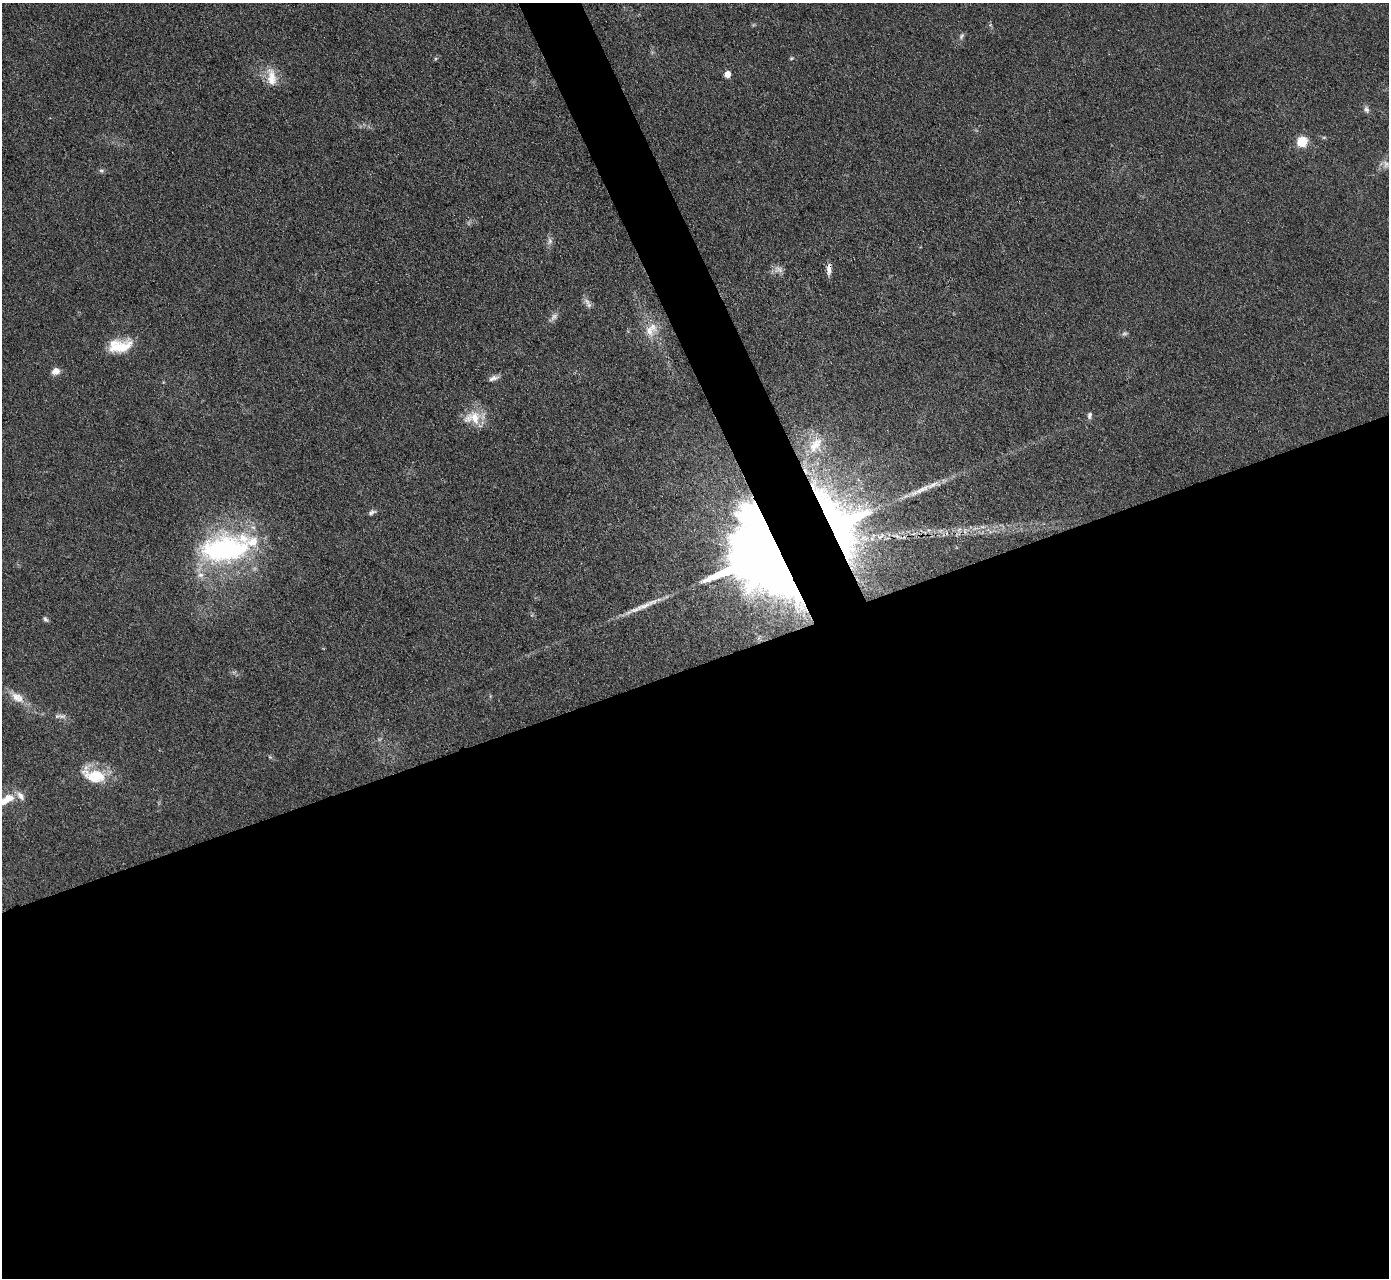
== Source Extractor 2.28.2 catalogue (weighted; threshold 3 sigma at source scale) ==
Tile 15 of 4 x 4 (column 3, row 4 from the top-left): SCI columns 2775-4161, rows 283-1558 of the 5549 x 5534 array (HDU 1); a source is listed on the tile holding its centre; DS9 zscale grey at full resolution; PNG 1391 x 1280 px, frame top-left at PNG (2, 3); no overlay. Shown black and unused: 50% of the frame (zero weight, under 3 of 4 exposures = <1% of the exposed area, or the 3 px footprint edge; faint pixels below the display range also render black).
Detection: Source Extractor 2.28.2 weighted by HDU 2 'WHT'; one run over the whole footprint, this tile lists its part. Background 0.0889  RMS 0.0061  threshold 0.0275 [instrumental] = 3 sigma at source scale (4.5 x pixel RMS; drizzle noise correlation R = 1.50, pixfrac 1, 0.05/0.05 arcsec/px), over >= 5 px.
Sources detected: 42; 2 too faint to see at this stretch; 1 long thin detection or spike segment (spike, bleed or trail) — not listed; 5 inside a brighter listed object's ellipse — not listed separately; the other 34 listed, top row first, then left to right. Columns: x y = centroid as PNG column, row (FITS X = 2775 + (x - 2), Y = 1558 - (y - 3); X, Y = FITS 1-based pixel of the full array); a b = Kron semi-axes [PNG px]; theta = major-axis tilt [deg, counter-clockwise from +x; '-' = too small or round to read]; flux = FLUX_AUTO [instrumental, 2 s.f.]
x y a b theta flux
961 36 10 5 58 1.7
791 58 5 4 - 0.72
727 74 5 5 - 8.8
271 77 27 12 -82 11
1366 109 10 7 -67 2.2
1302 142 6 5 - 43
1386 164 11 9 -62 4.2
101 171 7 6 - 1.4
550 241 11 7 79 2.6
778 269 13 9 -14 3.7
829 269 16 6 88 3.9
587 301 11 6 -44 2.8
554 317 12 7 48 2.8
649 331 18 13 -60 9.5
1124 334 7 7 - 1.4
119 346 29 15 5 18
56 371 8 7 - 5.3
493 378 13 6 17 2.7
1089 415 9 6 78 2
472 418 27 18 7 14
815 445 28 17 59 18
922 489 46 7 23 12
372 512 11 5 26 1.8
840 522 75 43 -61 230
965 531 7 4 -72 1.3
897 536 6 4 -71 1.2
225 549 65 36 9 120
765 555 58 45 -51 1500
45 619 8 5 -48 1.4
17 697 24 12 -37 8.9
62 716 12 7 -5 2.9
270 757 6 4 -18 0.89
94 775 33 17 -21 21
8 798 15 10 5 7.6
Overlapping masked pixels (flux is a lower limit): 3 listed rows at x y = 829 269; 840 522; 765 555
Isophote crosses this tile's border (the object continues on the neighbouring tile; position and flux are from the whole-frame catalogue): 1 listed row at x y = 1386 164